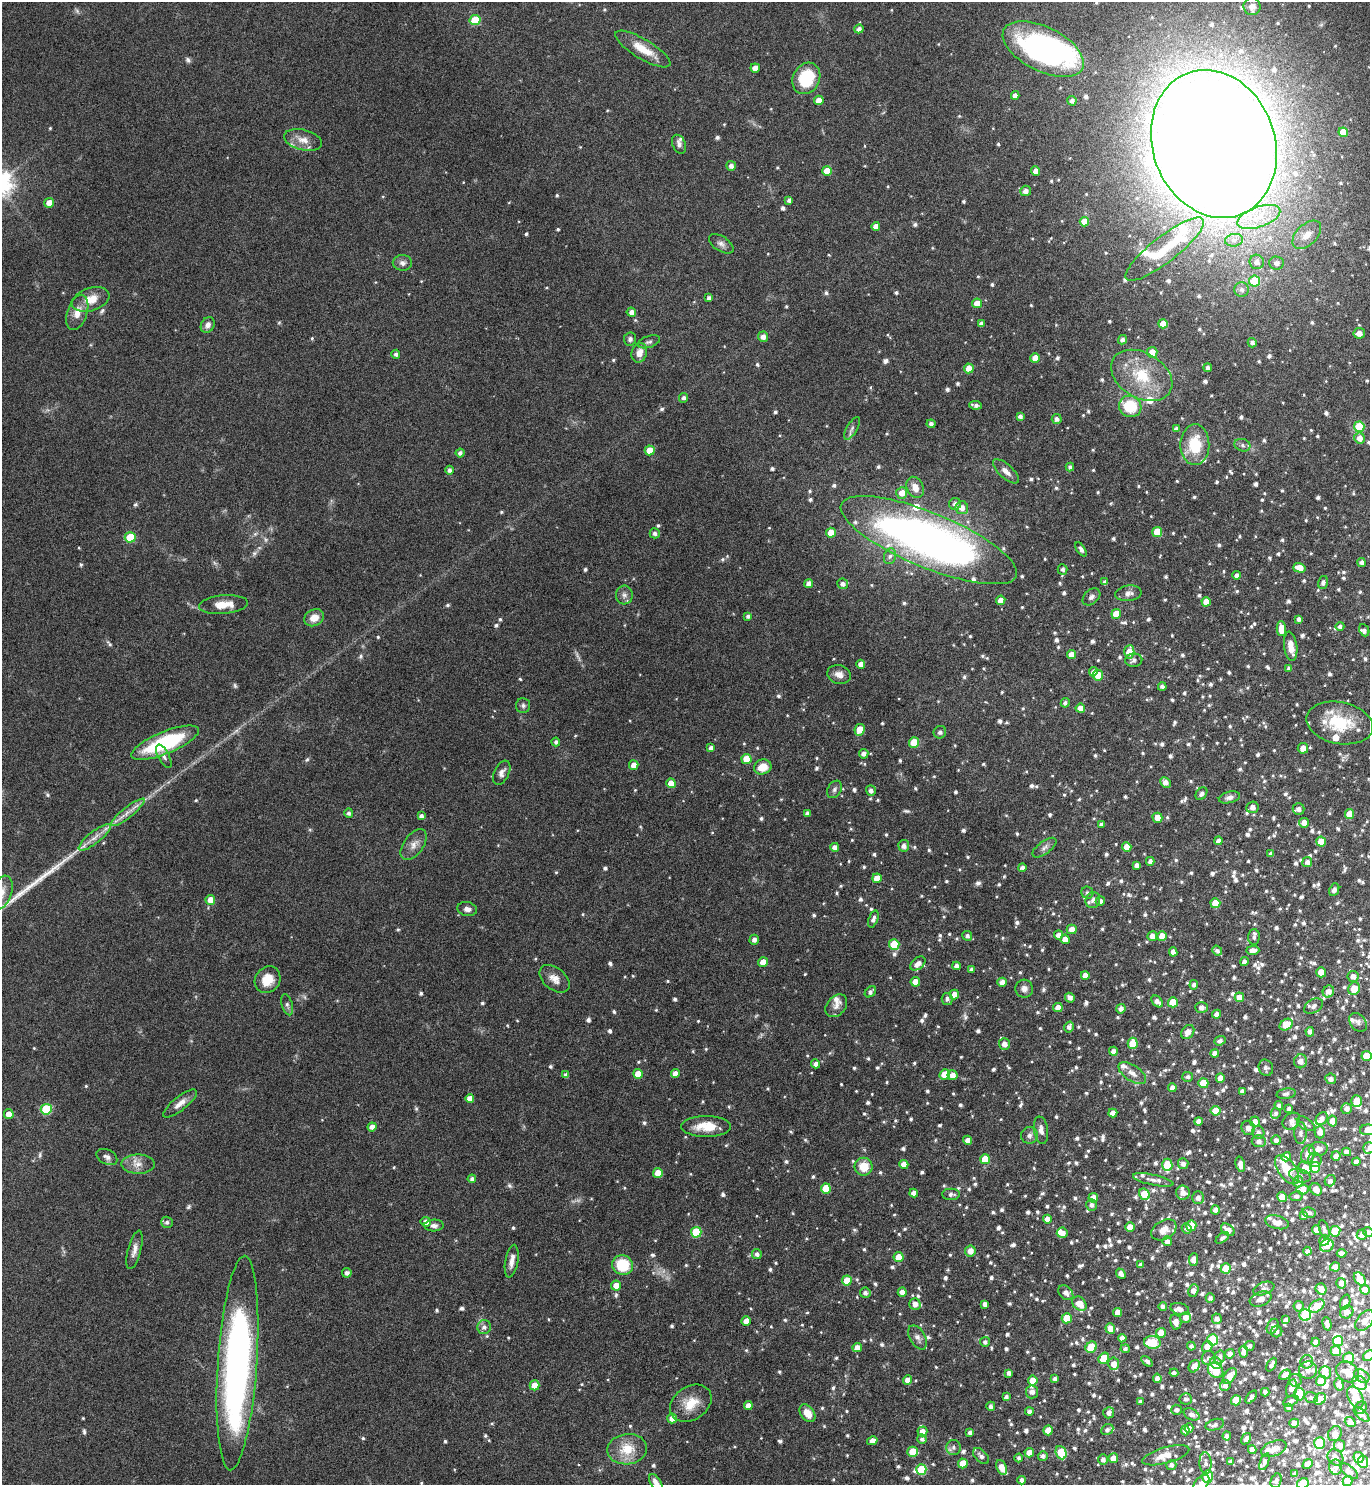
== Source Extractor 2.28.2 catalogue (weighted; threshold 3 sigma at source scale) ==
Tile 6 of 4 x 4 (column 2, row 2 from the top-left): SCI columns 1527-2894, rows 2968-4450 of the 5929 x 5933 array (HDU 1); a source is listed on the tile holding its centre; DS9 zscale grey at full resolution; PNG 1372 x 1487 px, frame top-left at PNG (2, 2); each listed source drawn as its Kron ellipse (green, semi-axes under 4 px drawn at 4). Nothing masked; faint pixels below the display range render black.
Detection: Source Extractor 2.28.2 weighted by HDU 2 'WHT'; one run over the whole footprint, this tile lists its part. Background 0.0784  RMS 0.0044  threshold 0.0181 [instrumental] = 3 sigma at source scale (4.09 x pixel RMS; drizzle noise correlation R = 1.36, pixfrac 0.8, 0.05/0.05 arcsec/px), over >= 5 px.
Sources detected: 1513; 6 too faint to see at this stretch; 6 inside a brighter object's white glare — neither listed nor drawn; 91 inside a brighter listed object's ellipse — not listed separately; of the other 1410, all 500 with FLUX_AUTO >= 1.22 (the completeness limit of this list) listed and drawn (910 fainter detections not listed), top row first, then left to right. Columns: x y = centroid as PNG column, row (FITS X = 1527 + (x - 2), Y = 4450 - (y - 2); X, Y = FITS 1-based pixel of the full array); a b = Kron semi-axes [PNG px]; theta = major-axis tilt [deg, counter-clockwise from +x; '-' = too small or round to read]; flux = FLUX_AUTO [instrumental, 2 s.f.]
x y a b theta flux
1252 6 9 8 - 2.8
475 20 5 5 - 13
859 29 5 4 - 1.9
643 49 31 10 -31 8.4
1043 49 44 22 -27 82
755 68 5 4 - 2.6
806 78 16 13 63 19
1015 95 4 4 - 2.3
819 100 4 4 - 3.8
1072 101 5 4 - 1.5
1343 132 5 5 - 7.7
303 140 19 10 -13 4.6
679 144 10 6 -66 1.7
1214 144 75 61 -70 2000
731 166 5 5 - 1.7
827 171 5 5 - 7.1
1036 171 4 4 - 2.4
1026 191 5 5 - 2.1
789 200 4 4 - 1.3
49 203 5 5 - 4
1259 217 22 10 19 8.9
1084 222 4 4 - 4.9
876 226 4 4 - 2.9
1307 235 17 10 44 4.5
1234 240 9 6 9 2.1
721 244 14 7 -33 2
1165 249 49 13 38 17
1257 262 7 7 - 2.5
402 263 9 8 - 1.9
1276 263 7 6 - 2.2
1254 281 5 5 - 17
1242 289 7 7 - 1.7
709 298 4 4 - 1.4
91 299 19 11 19 6.5
977 303 5 4 - 3.9
77 312 18 10 71 4.7
631 312 5 4 - 2.1
981 323 4 4 - 1.4
1163 324 4 4 - 4.7
208 325 8 6 58 2
1359 333 6 5 - 3.2
763 337 5 5 - 2.3
630 339 6 6 - 1.3
1122 340 5 4 - 1.6
649 342 11 6 18 1.3
1252 343 4 4 - 1.4
1152 352 5 5 - 5.2
639 353 10 7 72 3.8
396 354 4 4 - 1.3
1035 358 5 5 - 5.4
969 368 5 4 - 4.9
1208 368 4 4 - 1.6
1142 375 33 22 -31 19
684 398 5 4 - 1.2
975 405 6 4 -9 1.4
1130 406 11 10 - 14
1020 416 4 4 - 1.4
1057 419 5 5 - 1.5
931 424 4 4 - 1.4
1359 427 5 5 - 20
852 428 13 5 60 1.5
1176 429 4 4 - 1.6
1360 438 5 5 - 3.2
1195 445 20 14 89 15
1242 445 8 6 -18 1.3
650 450 5 5 - 6.5
460 453 4 4 - 1.5
1070 467 4 4 - 1.2
449 470 4 4 - 1.3
1006 471 16 7 -43 2.9
915 487 11 8 -64 3.5
902 493 6 5 - 3.6
955 504 6 6 - 1.7
962 508 6 6 - 3.1
1157 532 5 5 - 11
655 533 5 5 - 1.3
831 533 5 5 - 5.9
130 537 5 5 - 12
929 540 95 27 -22 280
1081 549 8 4 -55 1.6
890 556 8 6 72 1.2
1361 562 4 4 - 1.7
1299 568 6 4 -15 4.6
1062 569 5 5 - 1.3
1237 575 4 4 - 1.8
1105 582 4 4 - 1.5
1323 583 6 5 - 1.3
809 584 4 4 - 2.2
843 584 5 5 - 1.5
1128 593 13 7 8 2.5
624 595 9 8 - 1.7
1091 597 10 7 41 1.6
1001 600 4 4 - 3.2
1206 602 4 4 - 4.9
223 605 24 9 5 6.9
1116 614 5 5 - 7.2
748 616 4 4 - 1.3
314 618 10 8 27 4.4
1299 619 4 3 - 1.3
1340 626 4 4 - 1.3
1281 628 7 5 -87 6.2
1364 630 6 5 - 1.3
1291 646 15 6 -83 4.8
1129 652 6 5 - 7.2
1071 655 4 4 - 4.1
1134 660 8 7 - 1.6
861 664 4 4 - 2.5
1289 668 4 4 - 1.3
1093 672 5 4 - 2.3
839 675 12 9 -17 3
1098 675 5 5 - 7.7
1162 686 4 4 - 1.3
1065 703 5 4 - 1.3
523 706 7 7 - 1.3
1080 708 4 4 - 3.8
1340 723 34 21 -11 18
860 730 6 5 - 7.1
940 732 6 6 - 1.7
556 742 4 4 - 1.2
165 743 36 11 22 38
914 743 5 5 - 10
711 748 4 4 - 2
1303 748 5 5 - 4
864 754 5 4 - 2
164 756 13 5 -63 1.5
746 759 5 5 - 7.7
634 765 5 4 - 3.8
763 767 9 7 20 6.4
502 773 13 7 65 2.1
1165 782 6 5 - 2.9
671 783 5 4 - 5.1
834 789 9 6 59 1.4
871 791 5 5 - 1.6
1201 794 7 5 53 1.6
1229 797 11 5 14 1.8
1252 807 6 5 - 2.3
1298 809 6 6 - 1.6
128 812 21 5 39 3.6
349 813 5 4 - 1.3
807 813 4 4 - 1.3
1349 814 5 4 - 5.3
421 816 4 4 - 1.5
1157 818 5 4 - 3.7
1304 823 5 4 - 3.1
1101 824 4 4 - 1.5
95 837 20 6 38 3.9
1218 841 4 4 - 1.7
1321 842 5 5 - 7.4
414 845 17 9 53 3.5
904 846 6 5 - 1.7
835 847 4 4 - 2.2
1127 847 5 4 - 5.1
1044 848 14 6 36 1.8
1271 854 4 4 - 1.3
1150 861 4 4 - 1.6
1307 862 5 5 - 2.1
1136 865 4 4 - 1.6
1022 867 4 3 - 1.5
877 878 5 4 - 4.3
1334 890 6 5 - 1.8
2 892 17 10 71 4.5
1087 893 6 6 - 1.2
210 900 5 5 - 4.4
1093 900 8 7 - 1.9
1100 901 5 4 - 1.5
1215 903 5 5 - 6.3
467 909 10 7 -13 1.9
873 919 9 4 70 1.6
1072 929 5 5 - 3.6
1058 935 4 4 - 2.5
967 936 5 4 - 1.3
1152 936 5 5 - 2.9
1162 936 5 5 - 4.9
1254 937 7 6 - 1.4
1065 939 4 4 - 4.2
754 940 5 4 - 1.9
894 945 5 5 - 13
1253 950 7 4 1 2.8
1217 951 5 4 - 1.4
1173 952 5 4 - 2
763 962 5 4 - 3.6
1244 962 4 4 - 1.4
918 963 9 5 39 2.8
957 966 4 4 - 2.1
971 969 4 4 - 1.2
1321 972 5 5 - 6.6
1085 975 4 4 - 3.2
1353 976 5 5 - 2.4
554 979 17 11 -39 3.9
268 980 14 12 52 6.8
915 982 5 4 - 4.6
1002 982 4 4 - 2.7
1194 985 5 4 - 1.3
1024 989 9 9 - 2.2
1354 989 6 5 - 6.6
1328 991 6 5 - 2.9
870 992 6 4 41 1.6
954 995 5 4 - 3.7
1239 997 5 4 - 5.1
1070 998 5 4 - 2
947 999 6 5 - 1.4
1157 1001 7 4 -46 2.1
1173 1002 5 5 - 9.3
287 1005 11 5 -74 1.2
836 1006 13 9 50 2.7
1313 1006 10 6 30 1.8
1201 1007 6 5 - 2.4
1058 1008 4 4 - 3.5
1121 1009 5 4 - 2.1
1216 1014 4 4 - 2.1
1358 1022 10 7 -50 1.5
1286 1025 7 5 33 12
1069 1027 5 4 - 1.6
1188 1032 8 5 54 3.4
1310 1032 5 4 - 1.9
1220 1041 6 4 20 1.6
1133 1043 5 5 - 10
1004 1044 6 5 - 3
1113 1051 4 4 - 2.2
1215 1054 4 4 - 3.5
1366 1056 5 5 - 8.9
1300 1061 7 6 - 3.1
815 1064 4 4 - 1.8
1266 1068 8 7 - 1.4
1132 1073 16 7 -34 3.2
638 1074 5 5 - 6.3
675 1074 4 4 - 2.8
945 1074 5 5 - 6.8
566 1075 4 4 - 2
953 1075 5 5 - 2.9
1188 1077 5 5 - 1.2
1220 1078 5 4 - 4.5
1331 1079 5 5 - 1.7
1203 1083 5 5 - 9.8
1172 1088 4 4 - 2
1242 1091 4 4 - 1.3
1286 1094 9 5 9 1.5
470 1098 4 4 - 3.3
1356 1101 6 5 - 7.1
180 1104 21 7 39 3.6
1279 1105 4 4 - 1.4
46 1109 5 5 - 21
1289 1109 4 4 - 1.3
1347 1109 5 5 - 1.9
1215 1111 5 5 - 7.1
1113 1113 4 4 - 2.8
1276 1113 5 5 - 1.3
9 1114 5 4 - 3.6
1322 1119 7 5 57 2.2
1199 1121 4 4 - 2.5
1291 1121 10 7 42 1.9
1333 1121 5 4 - 5.1
1255 1122 5 5 - 3.2
1306 1124 10 5 -34 1.4
706 1126 25 10 0 9.1
372 1127 4 4 - 2.6
1248 1128 7 6 - 2.5
1041 1130 14 7 -81 2.7
1368 1130 8 5 3 4.5
1258 1132 6 6 - 1.6
1320 1132 6 5 - 2.8
1300 1133 11 6 89 2
1029 1135 8 8 - 1.9
967 1140 4 4 - 2.4
1276 1140 5 5 - 1.5
1259 1141 7 6 - 2
1369 1148 6 6 - 1.7
1318 1149 9 7 9 2.5
1347 1152 4 4 - 1.9
1308 1154 9 6 73 4.8
1336 1156 5 4 - 2.5
107 1157 11 7 -28 1.8
1286 1157 5 4 - 4
985 1159 5 5 - 8.6
1315 1160 7 6 - 1.5
1356 1162 4 4 - 2.9
138 1164 16 9 -1 4.1
904 1164 4 4 - 3.9
1183 1164 5 5 - 1.7
1240 1164 8 4 -76 2.7
1167 1165 6 5 - 16
864 1167 9 9 - 7.7
1315 1167 5 5 - 13
1305 1168 7 6 - 4.7
1287 1170 17 8 -55 9.5
658 1173 5 4 - 5.4
1300 1175 11 6 -16 1.6
472 1179 4 4 - 1.5
1153 1180 21 5 -13 2.2
1330 1181 6 5 - 1.3
1298 1182 5 5 - 2.4
826 1188 5 5 - 12
1303 1189 6 5 - 5.3
1316 1189 6 5 - 3.6
914 1193 4 4 - 2.7
1183 1193 7 7 - 3.5
951 1194 9 5 -1 1.6
1144 1194 6 5 - 10
1296 1196 7 5 11 1.3
1282 1197 5 5 - 5.3
1093 1198 5 4 - 4.5
1198 1198 6 6 - 2.2
1092 1205 6 5 - 1.5
1215 1210 5 4 - 1.9
1309 1213 7 5 -10 1.2
1303 1216 4 4 - 1.5
1047 1219 4 4 - 3.3
167 1222 6 5 - 1.2
426 1222 5 5 - 2.8
1277 1222 12 6 -14 4
434 1225 9 6 2 1.7
1191 1226 5 5 - 7.2
1130 1227 5 4 - 4.2
1187 1228 5 4 - 1.2
1324 1229 9 5 -71 1.5
1164 1230 13 9 30 4.8
1228 1230 8 5 -39 4.1
1316 1230 4 4 - 3.8
1335 1231 5 5 - 8.6
696 1232 5 5 - 18
1368 1232 5 5 - 1.2
1062 1233 5 5 - 2.8
1362 1235 5 5 - 2.8
1222 1238 7 4 37 1.2
1324 1240 5 5 - 3.2
1167 1241 5 5 - 1.8
1327 1246 7 6 - 3
134 1250 20 6 75 2.9
970 1251 5 5 - 3.6
1307 1251 4 4 - 1.3
1341 1253 5 4 - 1.9
757 1254 5 4 - 1.5
899 1257 5 5 - 6.8
1193 1260 6 4 82 2.5
512 1261 16 6 80 2.9
623 1265 11 9 -20 15
1141 1265 4 4 - 1.7
1335 1267 5 4 - 2.9
1226 1268 5 5 - 9.1
347 1273 5 4 - 1.6
1121 1274 6 4 -46 2.3
1360 1279 7 5 -53 4.4
847 1280 5 5 - 6.3
1341 1283 5 5 - 2.2
616 1286 5 5 - 4.9
1264 1288 11 6 19 1.5
1321 1289 6 5 - 3.4
1193 1290 6 5 - 2.4
1365 1290 5 5 - 7.1
902 1292 4 4 - 2.5
865 1293 5 5 - 1.5
1066 1293 9 6 -45 2.2
1210 1298 4 4 - 1.3
1261 1299 11 7 21 4.2
1345 1302 8 5 71 2.2
915 1304 6 5 - 3.2
985 1304 4 4 - 1.9
1079 1304 8 6 -43 4.9
1163 1306 4 4 - 1.3
1299 1306 5 5 - 2.1
1317 1306 8 5 35 13
1180 1309 9 6 -16 2.1
1118 1312 4 4 - 4
1347 1312 7 6 - 2.9
1305 1315 6 5 - 27
1186 1317 5 5 - 3.1
1067 1318 5 5 - 10
1217 1319 5 5 - 1.7
1286 1320 4 4 - 1.4
746 1321 4 4 - 3.1
1365 1321 12 7 50 2.8
1176 1322 7 5 -79 2.5
1327 1324 7 4 -75 1.7
1273 1326 8 5 63 2.7
484 1327 7 6 - 1.8
1110 1329 5 5 - 4.3
1277 1331 6 5 - 1.3
1161 1333 5 5 - 5.9
918 1337 13 7 -60 2.1
1122 1338 4 4 - 2.2
1213 1340 6 5 - 23
1338 1341 5 4 - 9.7
985 1342 5 5 - 1.2
1152 1342 8 6 -5 15
1315 1342 4 4 - 2.7
1191 1346 4 4 - 1.4
1249 1346 5 5 - 1.4
1091 1347 6 5 - 11
1207 1347 6 5 - 3.6
857 1348 5 4 - 3.3
1125 1349 5 4 - 1.2
1336 1351 5 5 - 8
1244 1352 6 4 -82 3.9
1230 1354 5 4 - 2.6
1369 1356 6 4 37 7.4
1220 1357 6 5 - 1.5
1104 1358 6 5 - 11
1208 1358 7 6 - 1.2
1349 1358 5 5 - 6.9
1147 1361 6 4 -38 1.4
1307 1362 7 6 - 3
237 1363 107 19 86 190
1216 1363 6 5 - 2.5
1114 1364 6 5 - 3.6
1271 1365 7 4 63 1.6
1194 1366 7 5 55 3
1215 1370 8 6 -42 14
1308 1370 9 8 - 2.9
1325 1372 6 5 - 4.1
1347 1372 12 9 -33 5.1
1009 1373 4 4 - 1.7
1174 1373 4 4 - 1.3
1285 1375 6 4 30 3
1230 1376 9 5 54 4.8
1362 1376 8 6 -34 1.4
1157 1378 4 4 - 2
1055 1379 4 4 - 1.4
908 1380 4 4 - 3.3
1033 1380 5 5 - 5.9
1295 1380 7 6 - 1.5
1321 1381 5 5 - 5.9
1359 1383 8 6 -39 3.4
1339 1384 6 4 -75 2.3
535 1385 5 5 - 6
1225 1386 5 5 - 1.7
1292 1388 9 5 75 2.9
1032 1392 6 6 - 2.4
1265 1392 4 4 - 1.4
1299 1394 7 5 82 14
1006 1397 4 4 - 1.3
1251 1397 7 4 52 2
1355 1397 12 7 -63 5.7
1311 1398 7 5 -18 1.3
1186 1399 6 5 - 1.3
1320 1399 6 5 - 4.2
1236 1400 5 5 - 8.2
1140 1401 4 3 - 1.2
1291 1401 8 5 24 1.3
691 1403 22 16 34 8.7
748 1405 4 4 - 3.2
991 1406 4 4 - 1.4
1289 1407 4 3 - 1.2
1361 1408 7 5 56 1.8
1176 1410 5 5 - 1.5
1029 1411 4 4 - 1.6
807 1413 10 6 -53 5.2
1109 1413 5 5 - 2
1191 1414 8 5 -29 1.9
1362 1415 10 4 -43 1.3
672 1418 5 5 - 2.8
1350 1422 6 4 -35 2.2
1294 1423 5 4 - 3.2
1215 1425 9 5 17 1.4
1189 1428 5 4 - 1.9
1048 1430 5 4 - 5.9
1107 1430 6 5 - 1.3
1185 1430 5 4 - 2.3
922 1431 5 5 - 3.2
970 1432 4 4 - 1.4
1335 1434 8 6 58 2.1
1227 1436 4 4 - 1.7
922 1439 5 4 - 1.3
1246 1439 6 3 57 1.3
872 1441 5 4 - 3.1
1320 1443 6 5 - 22
1340 1446 6 5 - 1.8
954 1447 7 7 - 1.4
627 1449 20 15 9 10
1274 1449 13 7 21 2.5
1252 1450 4 4 - 2.6
913 1452 5 5 - 9.4
1029 1453 4 4 - 3.9
1061 1453 7 5 -68 17
1166 1455 24 8 16 5
981 1456 10 6 -44 1.7
1043 1456 5 5 - 1.4
1335 1457 9 7 -46 2.1
1359 1457 5 4 - 5.2
1019 1458 4 4 - 1.2
1113 1458 5 5 - 4.1
1103 1459 5 5 - 1.9
1231 1461 4 3 - 1.2
1264 1462 9 4 69 1.7
1363 1462 6 5 - 2.2
963 1463 5 5 - 7.2
1206 1463 11 6 -87 1.7
1308 1464 6 4 42 4.3
1171 1465 5 5 - 1.3
1336 1467 7 6 - 1.4
1002 1468 8 5 -66 4.3
921 1469 5 5 - 15
1349 1471 10 5 -39 1.7
1295 1474 4 4 - 1.7
1207 1477 6 5 - 12
1022 1480 4 4 - 1.9
1276 1481 7 5 68 1.3
1347 1481 5 5 - 6.2
656 1482 9 5 -57 2.4
1303 1483 6 5 - 13
1201 1484 10 6 50 3
Isophote crosses this tile's border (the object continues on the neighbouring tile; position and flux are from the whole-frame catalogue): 10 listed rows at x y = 1214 144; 2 892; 1366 1056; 1368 1130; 1369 1148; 1368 1232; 1369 1356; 656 1482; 1303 1483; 1201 1484